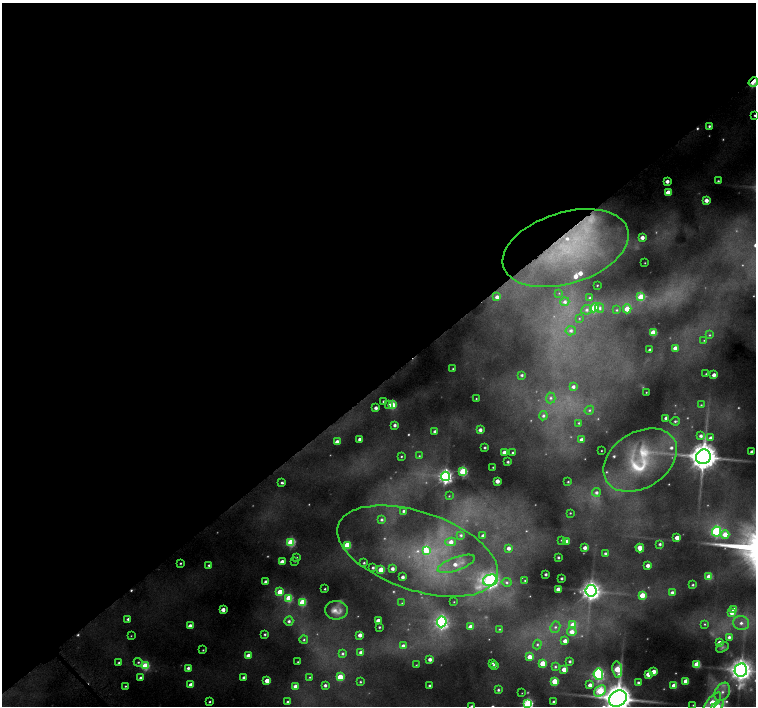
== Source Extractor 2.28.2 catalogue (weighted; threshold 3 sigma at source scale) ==
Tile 2 of 4 x 4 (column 2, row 1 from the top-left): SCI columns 1512-3019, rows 4382-5789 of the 6072 x 6030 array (HDU 1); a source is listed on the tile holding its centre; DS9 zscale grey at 2 x 2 block average (1 PNG px = mean of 2 x 2 image px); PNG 758 x 708 px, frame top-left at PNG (2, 3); each listed source drawn as its Kron ellipse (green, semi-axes under 4 px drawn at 4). Shown black and unused: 55% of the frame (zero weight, under 4 of 8 exposures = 2% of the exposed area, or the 3 px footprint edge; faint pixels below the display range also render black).
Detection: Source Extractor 2.28.2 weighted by HDU 2 'WHT'; one run over the whole footprint, this tile lists its part. Background 0.09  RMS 0.0094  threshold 0.0386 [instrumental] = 3 sigma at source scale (4.09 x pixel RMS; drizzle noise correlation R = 1.36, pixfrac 0.8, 0.0396/0.0396 arcsec/px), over >= 5 px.
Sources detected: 287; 74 too faint to see at this stretch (2 x 2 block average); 3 cosmic-ray / hot-pixel residue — neither listed nor drawn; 1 coinciding with a brighter row at this scale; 6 inside a brighter listed object's ellipse — not listed separately; the other 203 listed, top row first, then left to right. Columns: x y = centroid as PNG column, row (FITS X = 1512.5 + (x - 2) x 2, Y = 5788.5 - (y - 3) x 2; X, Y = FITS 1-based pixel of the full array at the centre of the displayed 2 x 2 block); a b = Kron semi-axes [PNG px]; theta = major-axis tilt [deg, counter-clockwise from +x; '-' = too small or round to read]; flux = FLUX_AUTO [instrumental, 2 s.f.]
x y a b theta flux
753 82 5 3 - 180
755 115 2 2 - 4.7
709 126 3 3 - 8.3
667 181 3 3 - 24
718 181 2 2 - 5.7
668 192 3 3 - 57
706 200 3 3 - 32
642 237 3 3 - 30
566 248 65 35 17 400
645 263 2 2 - 2.2
597 285 2 2 - 2.4
559 293 3 3 - 1.7
497 297 3 3 - 18
641 297 4 4 - 140
590 298 2 2 - 4
565 302 4 4 - 14
594 308 5 3 - 110
600 308 4 4 - 10
627 309 4 3 - 62
587 310 5 5 - 11
617 310 3 3 - 4.9
579 318 3 3 - 2.9
571 331 5 4 - 14
653 333 3 3 - 150
709 335 4 4 - 5.6
704 340 4 3 - 3.6
675 348 3 3 - 35
650 350 3 2 - 14
453 369 3 3 - 3.4
706 374 2 2 - 2.8
522 375 2 2 - 7.8
714 375 3 3 - 23
573 387 3 3 - 14
646 392 2 2 - 2.5
551 398 5 5 - 9
476 399 2 2 - 2.9
383 401 2 2 - 6.6
389 404 3 2 - 11
392 405 3 3 - 150
701 405 3 3 - 3.8
376 408 3 3 - 18
589 410 5 4 - 6.9
543 416 4 4 - 10
666 418 3 3 - 15
675 421 5 3 - 6.9
579 423 3 3 - 4.3
395 425 3 2 - 13
480 430 3 3 - 20
435 431 3 3 - 15
701 436 3 3 - 15
711 438 3 3 - 21
360 439 3 3 - 18
581 440 3 3 - 18
337 442 3 3 - 33
485 447 2 2 - 6.5
601 451 2 2 - 2
504 452 3 3 - 28
752 452 3 2 - 15
512 453 2 2 - 4.2
401 456 2 2 - 3.5
419 456 3 3 - 3.3
703 457 8 7 - 7100
640 460 40 27 32 290
508 462 2 2 - 8.1
493 467 2 2 - 3.2
463 472 3 3 - 310
445 476 4 4 - 1300
497 481 3 3 - 34
568 482 2 2 - 4.4
282 483 3 2 - 7.4
596 492 4 4 - 13
449 496 3 3 - 3.2
403 511 3 3 - 8
570 513 2 2 - 3.2
382 520 3 3 - 8.5
716 531 5 4 - 480
725 534 4 4 - 71
461 535 4 3 - 6.6
483 536 3 3 - 18
677 538 3 3 - 46
562 540 2 2 - 5.7
567 541 3 3 - 34
291 542 4 4 - 300
451 542 5 4 - 31
660 544 3 2 - 8.7
347 545 3 3 - 170
509 548 3 3 - 20
585 548 3 3 - 22
640 548 4 3 - 77
417 551 83 39 -18 320
426 551 4 3 - 56
605 553 2 2 - 8.5
558 557 2 2 - 6.6
296 558 3 3 - 4.4
295 561 3 2 - 2.2
282 562 3 3 - 37
180 563 2 2 - 4.7
364 563 2 2 - 5.4
456 564 20 6 20 45
209 565 3 3 - 9
648 565 3 3 - 24
373 568 2 2 - 8.3
392 569 3 3 - 18
381 570 3 3 - 100
546 574 2 2 - 9.5
403 577 3 2 - 18
709 577 3 3 - 110
562 578 2 2 - 8.3
490 580 7 5 15 1400
525 580 2 2 - 2.2
266 582 3 3 - 18
507 582 5 4 - 6.5
693 585 3 3 - 6.5
325 589 2 2 - 4.8
558 589 3 3 - 36
591 591 5 5 - 2500
280 592 3 3 - 89
672 592 4 4 - 15
642 595 3 3 - 85
289 598 4 4 - 190
302 602 4 3 - 190
454 602 2 2 - 1.6
402 603 4 3 - 2.8
223 610 3 3 - 31
336 610 11 9 -1 36
734 610 3 3 - 58
732 613 4 3 - 25
128 619 3 3 - 7.8
378 620 3 3 - 34
289 621 4 4 - 13
442 622 5 5 - 980
741 623 8 7 - 26
705 624 4 3 - 4.8
573 625 4 3 - 77
190 626 3 3 - 29
379 627 2 2 - 5.3
470 627 3 3 - 34
555 627 6 5 - 10
499 629 3 3 - 3.5
572 632 5 4 - 33
265 634 3 3 - 7.1
360 635 3 3 - 25
131 636 2 2 - 1.9
729 637 4 4 - 15
304 640 4 4 - 5.8
565 641 3 3 - 31
719 643 3 3 - 35
537 644 5 4 - 7.5
403 646 4 4 - 19
722 647 6 4 33 7.9
203 650 2 2 - 3.7
361 652 3 3 - 15
343 654 3 3 - 8.1
248 656 3 3 - 37
529 657 3 3 - 43
430 659 3 3 - 20
570 661 2 2 - 8.1
138 662 4 4 - 6.2
298 662 2 2 - 2.4
119 663 3 3 - 5.7
493 663 3 2 - 3.9
543 663 3 3 - 120
697 664 3 3 - 170
416 665 3 2 - 2.4
494 665 3 3 - 17
145 666 4 4 - 240
555 667 4 4 - 6.3
188 668 3 3 - 14
564 669 3 3 - 44
617 669 8 4 -81 210
741 670 7 6 - 3500
654 671 3 3 - 38
598 674 6 4 -84 670
648 674 3 3 - 44
244 677 3 3 - 14
310 677 3 3 - 4
340 677 3 3 - 140
141 678 3 3 - 15
267 681 3 3 - 62
555 681 3 3 - 120
686 681 3 3 - 55
360 682 2 2 - 4
638 682 3 3 - 9.2
191 685 3 3 - 32
325 685 3 3 - 12
590 685 3 3 - 25
125 686 2 2 - 4.1
295 686 3 3 - 23
429 686 2 2 - 7.5
674 686 3 3 - 70
498 690 3 3 - 7.9
600 691 6 5 - 320
722 692 10 7 58 23
522 693 2 2 - 1.7
618 698 9 7 34 8300
210 702 3 3 - 5
288 702 3 3 - 10
553 702 2 2 - 7.7
712 702 12 5 49 94
528 704 4 4 - 530
693 705 3 3 - 3
472 706 2 2 - 10
717 706 8 4 40 88
Overlapping masked pixels (flux is a lower limit): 2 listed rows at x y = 753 82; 566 248
Isophote crosses this tile's border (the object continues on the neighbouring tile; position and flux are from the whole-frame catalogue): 9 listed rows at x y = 753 82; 755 115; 741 670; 618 698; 288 702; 712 702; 528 704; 472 706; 717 706